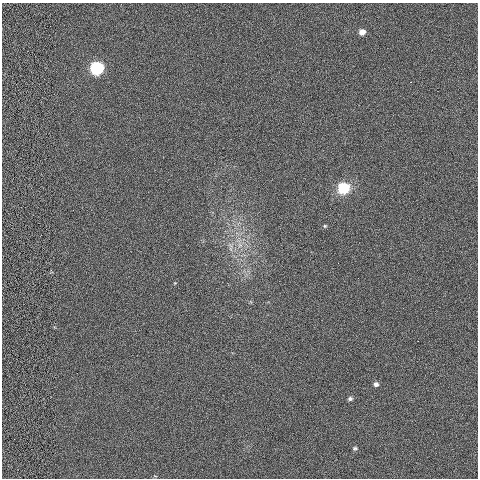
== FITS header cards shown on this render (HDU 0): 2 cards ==
NAXIS1  =                  476
NAXIS2  =                  476

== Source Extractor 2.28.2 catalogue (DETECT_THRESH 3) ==
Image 476 x 476 px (HDU 0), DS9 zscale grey, 1 PNG px = 1 image px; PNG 480 x 480 px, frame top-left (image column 1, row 476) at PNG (2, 3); no overlay
Background -0.00472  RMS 0.035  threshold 0.106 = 3 sigma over >= 5 px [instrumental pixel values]
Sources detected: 8; all 8 listed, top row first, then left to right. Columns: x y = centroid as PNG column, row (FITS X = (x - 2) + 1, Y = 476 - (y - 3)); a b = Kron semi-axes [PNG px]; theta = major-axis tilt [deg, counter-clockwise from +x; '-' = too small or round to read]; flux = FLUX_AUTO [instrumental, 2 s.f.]
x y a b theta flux
362 32 6 5 - 21
97 68 7 6 - 460
343 188 11 11 - 73
325 226 5 4 - 2.8
240 245 7 5 -45 7.7
376 384 6 6 - 8.8
350 399 6 5 - 6
355 448 7 5 -4 4.9